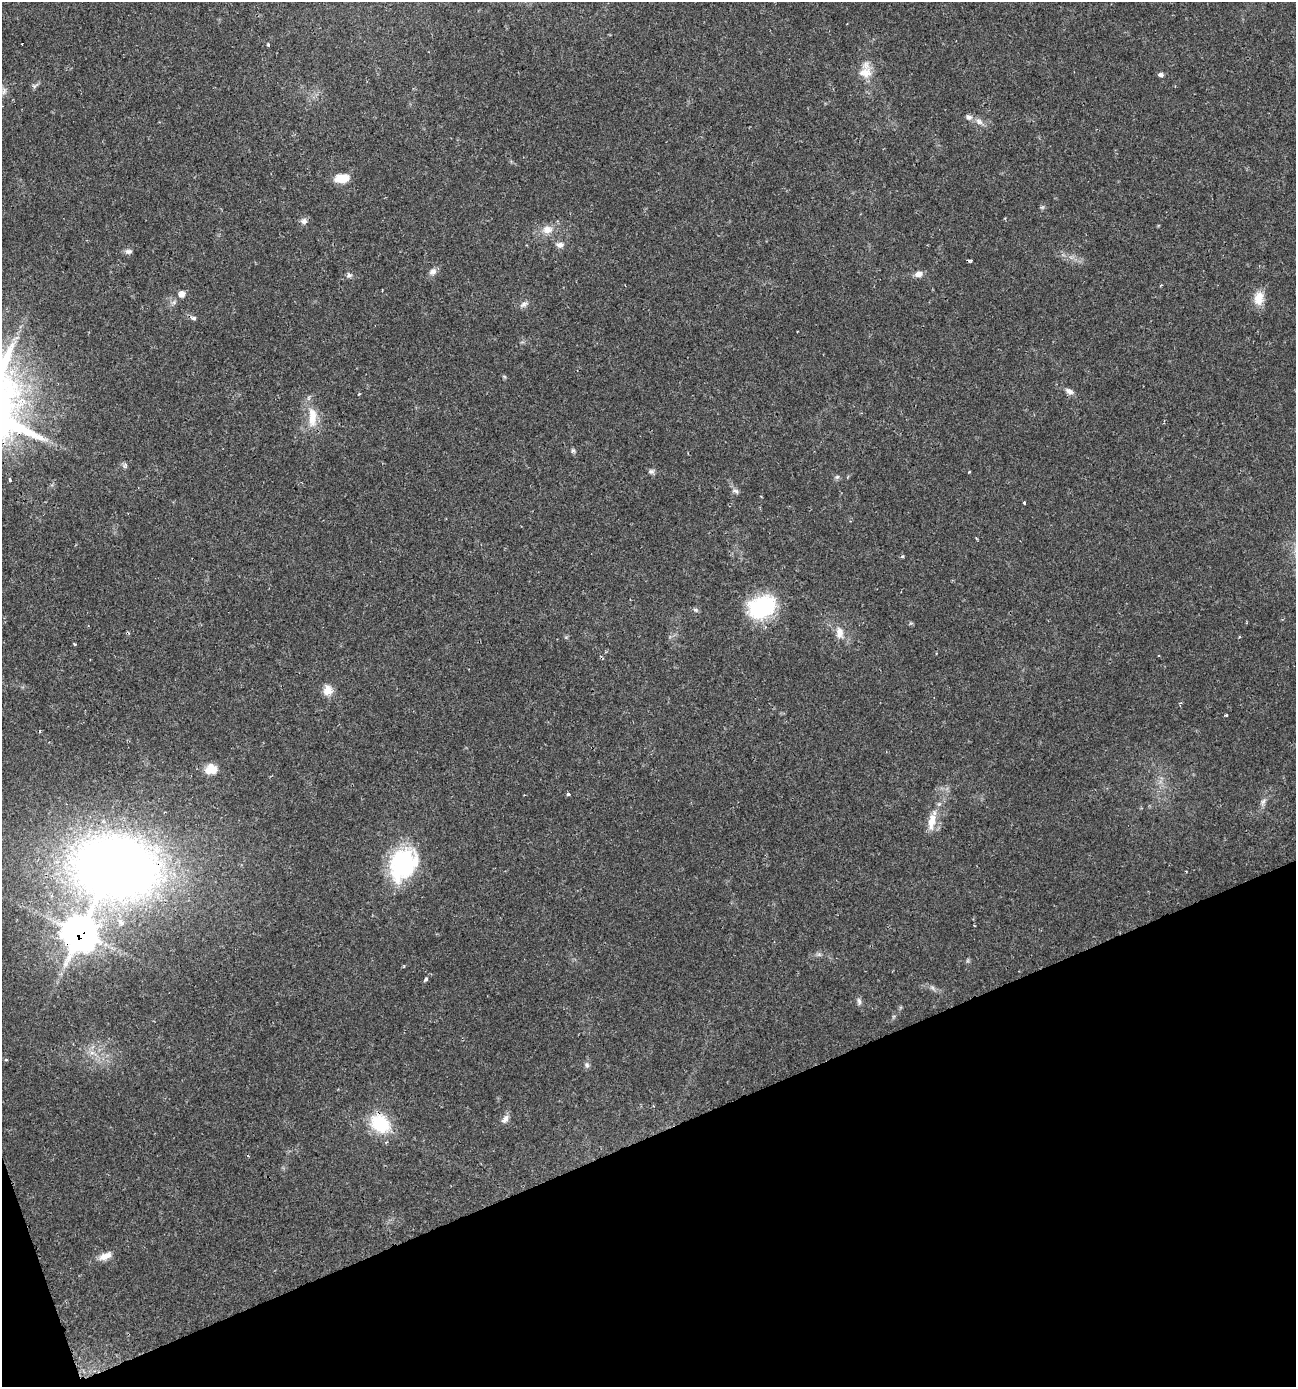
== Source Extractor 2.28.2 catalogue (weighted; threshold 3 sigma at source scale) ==
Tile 14 of 4 x 4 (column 2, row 4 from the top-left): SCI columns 1429-2722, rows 1-1385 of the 5390 x 5540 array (HDU 1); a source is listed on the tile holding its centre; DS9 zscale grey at full resolution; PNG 1298 x 1389 px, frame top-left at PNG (2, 2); no overlay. Shown black and unused: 19% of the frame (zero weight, under 2 of 3 exposures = <1% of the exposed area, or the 3 px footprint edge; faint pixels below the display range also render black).
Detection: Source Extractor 2.28.2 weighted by HDU 2 'WHT'; one run over the whole footprint, this tile lists its part. Background 0.0336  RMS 0.0032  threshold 0.0146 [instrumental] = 3 sigma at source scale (4.5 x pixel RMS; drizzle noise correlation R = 1.50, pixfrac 1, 0.0396/0.0396 arcsec/px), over >= 5 px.
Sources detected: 60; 2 cosmic-ray / hot-pixel residue — not listed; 1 inside a brighter listed object's ellipse — not listed separately; the other 57 listed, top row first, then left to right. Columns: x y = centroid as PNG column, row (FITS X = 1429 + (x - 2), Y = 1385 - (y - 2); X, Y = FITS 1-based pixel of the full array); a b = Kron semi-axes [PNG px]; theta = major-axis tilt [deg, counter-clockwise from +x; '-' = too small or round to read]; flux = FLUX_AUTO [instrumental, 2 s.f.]
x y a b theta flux
22 44 2 2 - 0.21
268 45 3 3 - 0.46
865 73 20 15 6 4.9
1161 75 7 5 -5 0.83
34 86 6 4 -73 0.56
969 117 9 7 -19 1.3
979 121 11 8 -32 1.8
342 178 13 8 7 6.8
1042 207 7 4 18 0.46
304 221 9 8 - 1.3
547 230 14 11 2 3.4
560 245 10 7 3 1.5
129 251 10 7 1 1.1
433 271 10 8 43 1.5
918 274 11 8 16 1.8
349 275 7 6 - 0.82
181 294 8 8 - 1.7
1259 298 18 12 83 4.6
524 304 11 6 27 1.3
194 318 5 5 - 1.1
797 331 3 2 - 0.26
504 376 6 4 -20 0.38
1069 391 12 7 -29 1.5
359 394 3 2 - 0.37
312 417 32 12 -90 6.9
573 450 6 5 - 0.6
651 471 9 6 0 0.86
837 477 7 5 42 0.67
9 480 4 3 - 1
735 491 11 6 -27 1
1024 502 3 3 - 1.3
976 538 3 3 - 0.36
902 556 5 3 - 0.41
762 607 29 21 23 29
840 633 17 10 -82 3.2
74 644 3 3 - 0.64
328 690 7 6 - 7
1180 704 7 3 75 0.43
1226 715 4 3 - 0.39
40 731 3 3 - 0.85
211 769 14 12 17 4.6
568 794 3 3 - 1.5
1263 802 12 6 63 1.3
932 821 23 9 82 5.1
403 864 37 28 62 35
116 867 100 77 -3 290
1186 871 3 2 - 0.34
80 933 15 14 - 340
819 954 6 6 - 0.73
426 979 4 3 - 1
932 988 8 5 -45 0.83
859 1001 11 5 -83 1
6 1059 4 3 - 0.38
587 1065 8 7 - 0.86
505 1119 12 7 57 1.7
380 1124 22 16 -40 17
105 1256 19 9 23 3
Overlapping masked pixels (flux is a lower limit): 2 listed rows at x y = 116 867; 80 933